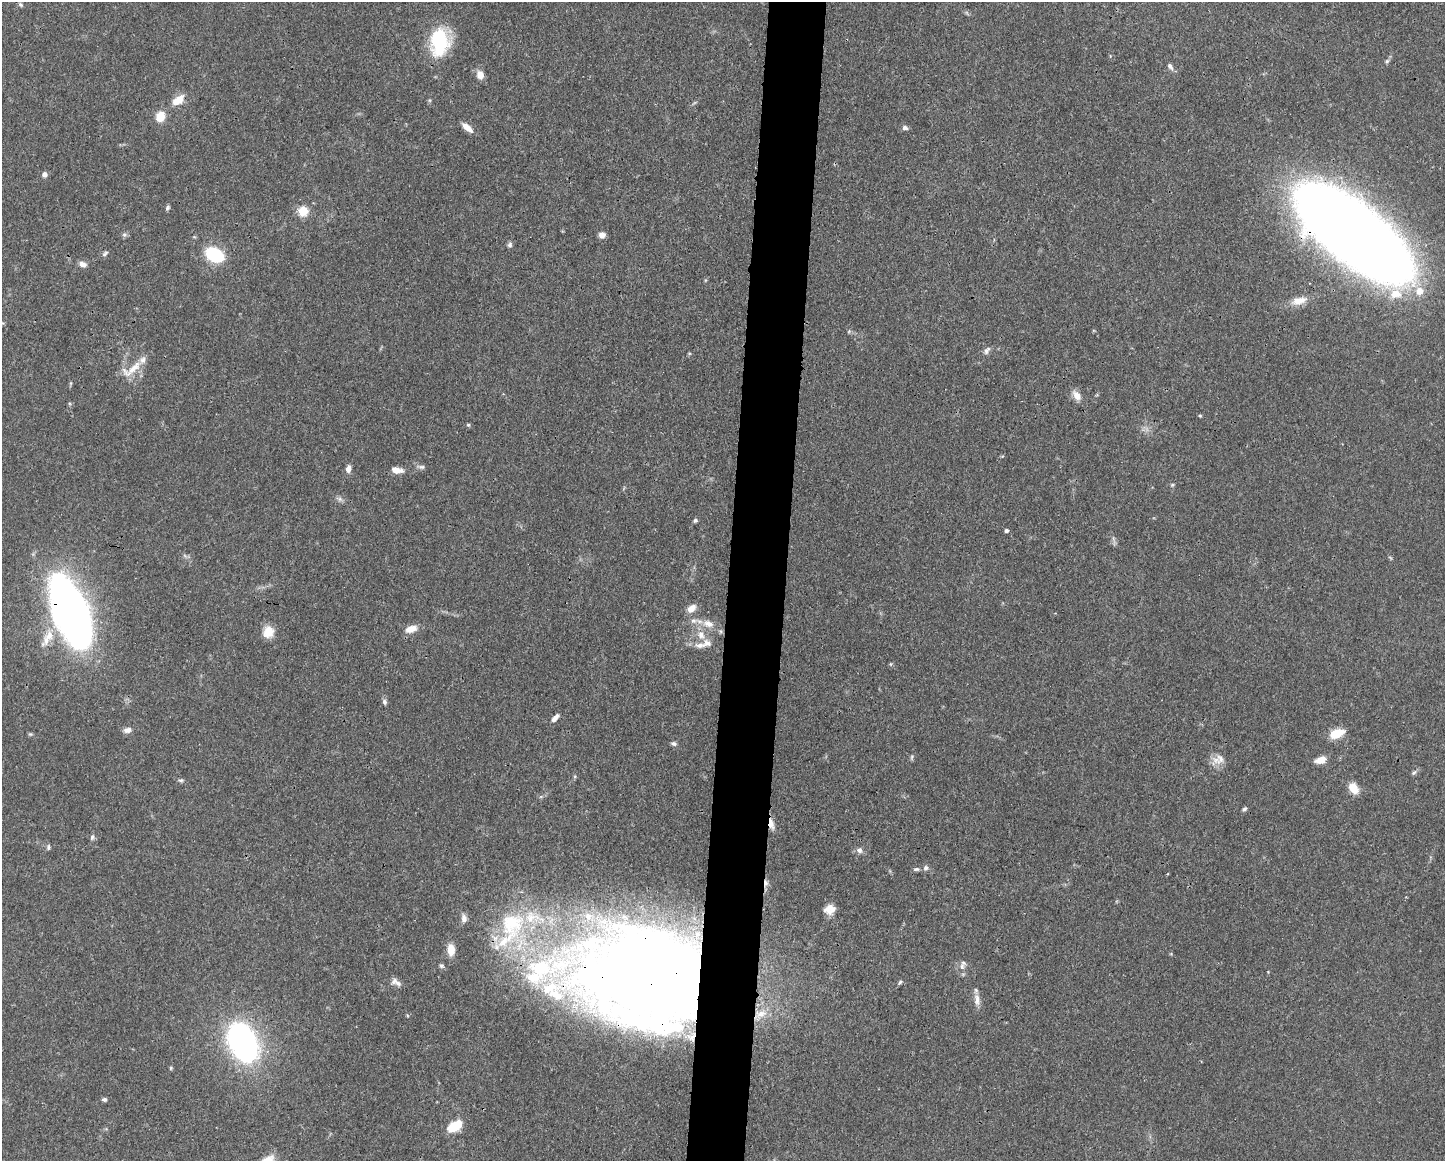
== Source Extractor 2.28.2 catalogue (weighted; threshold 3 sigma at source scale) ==
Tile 8 of 3 x 4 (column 2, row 3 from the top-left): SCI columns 1558-3000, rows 1167-2325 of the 4667 x 4651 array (HDU 1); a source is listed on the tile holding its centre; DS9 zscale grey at full resolution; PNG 1447 x 1163 px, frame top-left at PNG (2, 2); no overlay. Shown black and unused: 4% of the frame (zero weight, under 3 of 4 exposures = <1% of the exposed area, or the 3 px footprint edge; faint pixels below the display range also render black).
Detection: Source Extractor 2.28.2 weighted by HDU 2 'WHT'; one run over the whole footprint, this tile lists its part. Background 0.0413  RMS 0.0027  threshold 0.0123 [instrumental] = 3 sigma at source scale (4.5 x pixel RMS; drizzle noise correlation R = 1.50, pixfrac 1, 0.05/0.05 arcsec/px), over >= 5 px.
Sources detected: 94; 4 inside a brighter object's white glare — not listed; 14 inside a brighter listed object's ellipse — not listed separately; the other 76 listed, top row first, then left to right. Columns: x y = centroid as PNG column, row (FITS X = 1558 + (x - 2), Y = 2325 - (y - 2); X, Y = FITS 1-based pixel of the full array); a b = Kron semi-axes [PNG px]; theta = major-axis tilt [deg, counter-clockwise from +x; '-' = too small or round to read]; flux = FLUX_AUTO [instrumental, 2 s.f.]
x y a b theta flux
21 5 6 5 - 0.47
439 42 23 15 87 23
1387 61 6 5 - 0.51
1170 67 11 6 -55 0.97
480 75 9 7 -75 2.5
178 100 15 9 36 4
160 116 10 8 65 4.8
467 127 14 6 -41 2.4
905 128 7 6 - 0.85
44 174 6 6 - 0.99
167 208 6 5 - 0.53
303 211 5 5 - 16
1353 233 88 34 -38 800
124 235 6 5 - 0.58
602 235 7 7 - 1.4
510 245 8 6 70 0.66
105 254 9 4 39 0.63
215 255 11 7 -26 29
83 264 10 7 -19 1.4
1420 291 10 9 - 3.1
1299 301 21 10 13 3.3
987 350 12 6 58 1
132 369 35 12 33 5.1
1077 396 12 7 -57 2.4
1200 416 5 3 - 0.3
468 425 5 4 - 0.35
422 467 8 6 -13 0.74
348 469 9 5 82 1.5
396 470 12 6 -10 2.7
1172 485 5 4 - 0.34
340 499 6 6 - 0.74
695 520 5 5 - 0.53
1006 530 4 4 - 0.7
691 608 12 8 39 2.3
72 614 54 28 -68 180
708 624 17 10 -17 3.2
411 629 13 8 19 3
268 632 14 12 81 3.8
701 635 12 9 -52 2.5
46 641 20 12 63 3.8
385 702 8 6 -70 0.68
555 718 11 5 51 1.4
127 730 10 6 10 1.4
1336 734 14 8 18 6.4
674 744 8 5 -19 0.64
912 757 7 4 88 0.43
1220 759 15 12 81 2.7
1321 760 11 7 17 3
1414 773 8 5 39 0.59
181 780 7 4 15 0.49
1353 788 13 9 -57 3.6
1244 809 6 5 - 0.5
771 824 16 6 -77 2
92 837 8 5 75 0.66
48 847 7 4 80 0.51
859 850 8 6 -33 1
926 868 7 6 - 0.83
916 869 8 5 -8 0.57
766 883 10 5 83 1.3
830 909 13 10 18 2.9
464 918 11 7 -86 1.5
511 923 48 38 89 30
451 950 11 7 -87 4.4
441 966 7 5 -21 0.54
962 967 11 6 82 1.3
540 968 26 19 -4 18
653 974 101 89 -17 500
394 982 10 7 44 1.1
900 982 6 4 53 0.47
555 995 24 12 -31 5.6
977 999 17 7 -87 2
760 1014 19 10 16 4.2
243 1042 31 21 -65 80
171 1068 6 3 -72 0.31
104 1099 6 4 2 0.64
455 1126 16 9 33 6.6
Overlapping masked pixels (flux is a lower limit): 6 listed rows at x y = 1353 233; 72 614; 771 824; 766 883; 653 974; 760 1014